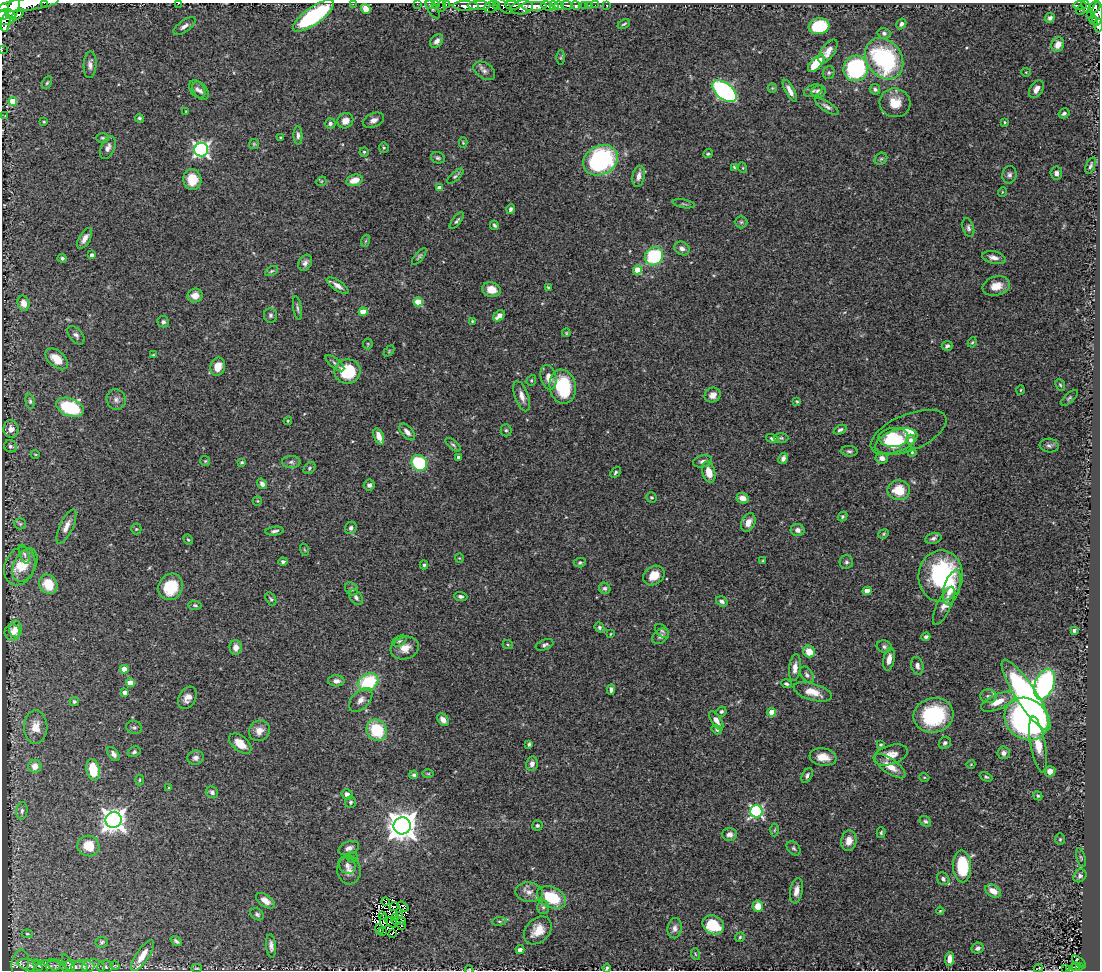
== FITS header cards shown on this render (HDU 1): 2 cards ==
NAXIS1  =                 1098
NAXIS2  =                  968

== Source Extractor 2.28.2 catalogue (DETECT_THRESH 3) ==
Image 1098 x 968 px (HDU 1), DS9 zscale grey, 1 PNG px = 1 image px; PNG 1102 x 972 px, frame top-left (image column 1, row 968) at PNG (2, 3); each listed source drawn as its Kron ellipse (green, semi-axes under 4 px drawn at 4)
Background 0.758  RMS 0.041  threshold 0.122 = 3 sigma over >= 5 px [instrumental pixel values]
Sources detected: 387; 7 with non-positive FLUX_AUTO (blend fragments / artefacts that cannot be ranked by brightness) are neither listed nor drawn; the other 380 listed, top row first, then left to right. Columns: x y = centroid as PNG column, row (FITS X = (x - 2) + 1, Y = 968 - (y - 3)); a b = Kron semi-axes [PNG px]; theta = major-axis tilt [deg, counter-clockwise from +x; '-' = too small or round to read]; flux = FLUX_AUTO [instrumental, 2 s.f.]
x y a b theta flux
44 3 2 2 - 46
178 3 2 2 - 13
28 4 32 6 8 3700
353 4 2 2 - 40
417 4 2 2 - 14
429 4 3 2 - 14
435 4 2 2 - 16
446 4 3 2 - 24
513 5 7 3 -6 530
559 5 4 3 - 860
567 5 6 3 -5 290
585 5 3 3 - 49
589 5 2 2 - 14
595 5 2 2 - 17
607 5 3 3 - 32
1080 5 7 3 0 180
14 6 13 5 75 1900
441 6 6 2 71 28
466 6 13 4 -1 1700
479 6 11 4 -1 1700
496 6 4 3 - 230
503 6 10 5 -40 630
534 6 13 5 0 2600
547 6 6 4 -26 580
554 6 4 4 - 1200
576 6 5 3 - 450
491 7 8 5 25 430
522 7 11 7 9 1600
1086 7 7 4 -65 300
1094 7 7 5 34 520
366 9 5 4 - 65
432 9 11 4 -57 5.2
1080 10 4 3 - 15
3 11 8 6 80 2400
1097 14 12 5 85 430
18 15 7 4 43 140
1091 15 3 3 - 30
313 16 24 8 35 370
6 17 10 8 1 3700
1050 18 5 4 - 7.9
1094 20 5 2 - 68
6 23 9 5 79 1600
624 24 7 3 26 3.9
901 24 5 4 - 7.4
1098 25 7 3 -86 75
184 26 13 5 36 15
819 26 10 8 9 170
884 33 6 5 - 6.6
437 41 7 5 49 13
1058 45 7 6 - 24
2 50 2 2 - 7.8
828 51 14 6 55 26
561 58 7 4 90 3.4
884 59 22 17 -55 350
816 63 10 5 47 83
90 65 13 6 87 13
856 68 13 12 - 310
484 71 12 7 -34 12
1026 72 4 4 - 2.8
829 73 6 6 - 5.7
47 83 7 4 62 4.2
772 88 5 4 - 2.8
197 89 10 7 -54 9.7
875 89 5 5 - 6.4
1036 89 9 6 57 16
200 91 10 6 -53 10
725 91 14 8 -39 630
790 91 12 4 -61 17
813 91 9 5 23 7.6
818 91 7 6 - 15
13 101 4 4 - 44
895 103 15 14 - 49
827 107 13 4 -32 10
186 111 3 2 - 2
1064 113 6 4 32 7.4
5 116 3 2 - 1.5
139 118 4 4 - 4.2
373 120 11 7 24 14
345 121 8 7 - 22
44 122 3 3 - 2.8
1005 122 4 3 - 2.7
330 124 5 5 - 6.8
298 135 9 4 -88 8.8
103 138 6 5 - 5.1
281 138 3 3 - 5.6
463 143 5 4 - 2.9
254 144 5 5 - 3.7
108 148 12 6 66 15
384 148 5 4 - 3.5
201 150 7 7 - 750
364 152 4 4 - 3.9
708 154 5 4 - 4.4
438 158 7 5 -22 5.8
881 159 7 5 42 5.1
600 160 18 14 29 500
1091 166 9 4 70 6.3
734 167 4 3 - 3.3
743 168 5 3 - 2.4
1056 173 6 6 - 10
1009 175 9 7 78 9
455 176 10 4 42 4.9
639 176 10 6 79 18
192 180 10 9 - 60
354 180 8 5 16 32
321 181 5 4 - 3.1
440 188 4 4 - 26
1002 192 5 3 - 2.2
684 204 11 3 -9 4.8
510 209 5 4 - 6.6
457 221 10 3 52 5.5
741 222 6 6 - 5.4
494 225 5 4 - 4.1
968 228 9 5 -74 7.9
85 238 11 5 60 17
365 241 6 3 70 3.6
682 248 8 6 -33 12
92 255 4 3 - 9.9
419 256 10 4 51 5.4
654 256 10 8 44 180
62 258 4 4 - 5.3
994 258 12 6 -13 18
305 263 8 6 62 10
637 270 4 4 - 66
271 271 7 4 27 4.2
337 285 12 5 -34 14
996 286 14 9 16 32
548 287 3 3 - 3.4
491 290 9 7 -13 27
195 296 8 7 - 24
418 302 4 4 - 110
23 303 8 6 -74 22
297 308 12 3 -81 6.1
363 312 4 4 - 48
270 315 7 6 - 7.7
499 316 6 4 39 19
472 321 4 3 - 2.2
163 322 6 5 - 6.3
566 333 4 3 - 3
76 335 11 6 -50 9.4
972 342 5 4 - 3.1
368 344 5 5 - 3.3
947 346 5 4 - 7.3
389 351 6 4 47 3
153 355 3 2 - 2.6
57 359 13 8 -40 42
335 363 11 5 -39 7.8
218 367 9 7 71 34
347 371 13 12 - 120
548 377 12 8 -77 25
531 380 6 4 71 3.9
1060 385 6 4 -66 3.8
563 387 17 13 -80 190
1021 390 5 3 - 2.6
712 395 8 7 - 17
522 396 16 6 -71 19
1069 398 10 4 42 5.8
116 400 10 9 - 14
30 401 7 4 -82 5.5
797 401 4 3 - 3.3
70 407 14 8 -22 180
288 421 4 4 - 2.7
11 429 8 7 - 20
506 430 6 5 - 4.7
840 430 7 4 25 6.7
407 432 10 5 -49 14
909 432 40 18 23 61
379 436 8 5 -70 27
894 437 15 9 1 82
772 438 6 4 -14 7.7
781 438 7 5 -1 4.8
911 440 5 4 - 11
896 441 22 11 19 110
453 445 9 4 -41 5.2
10 446 6 6 - 7.5
1049 446 9 7 -5 9.5
849 451 8 5 -4 6.7
912 452 4 4 - 3.3
35 454 4 3 - 2.2
459 457 3 3 - 9.1
783 458 6 4 62 12
882 458 6 5 - 17
205 461 5 5 - 3.6
702 461 10 6 11 12
242 462 4 3 - 3.9
291 462 9 6 -1 9.1
419 463 8 7 - 180
309 468 7 5 45 4.8
615 472 6 4 48 4
709 472 11 6 -76 42
262 484 5 4 - 10
369 485 5 5 - 11
899 490 11 10 - 63
651 497 5 5 - 5.1
743 498 6 5 - 24
257 501 5 4 - 2.8
842 517 5 4 - 4.9
748 523 10 6 65 25
20 524 6 5 - 4.4
66 527 19 6 65 23
351 528 6 5 - 6.8
136 529 5 5 - 3.5
798 530 7 6 - 13
274 531 9 4 8 7.3
884 534 6 4 24 3.5
933 538 8 5 13 8.1
188 540 5 3 - 3.4
304 550 6 2 -71 2.4
24 554 10 4 -72 7.1
459 558 4 4 - 2.7
283 561 4 4 - 6
763 561 4 3 - 2.9
846 562 7 6 - 6.5
580 563 6 5 - 4.7
25 565 18 11 64 37
424 565 4 3 - 4.1
20 566 20 15 67 46
654 575 11 9 33 42
941 576 25 22 86 340
48 584 10 8 -52 64
171 587 13 12 - 100
952 587 18 8 73 41
605 588 6 5 - 5.9
351 589 7 6 - 6.2
867 591 4 4 - 45
461 596 6 4 -3 7
356 597 9 5 -53 9.7
271 599 7 4 -60 5.1
722 601 6 4 -34 10
195 605 7 4 -3 5
944 606 21 7 64 24
599 627 5 4 - 5.1
15 629 8 6 -80 20
1074 630 4 3 - 6.3
662 631 8 5 -46 5.4
12 632 8 7 - 20
610 634 4 2 - 2.4
660 636 9 6 41 10
926 637 4 4 - 7.1
399 641 7 5 27 5
508 645 5 3 - 2.7
545 645 9 5 21 7.6
236 647 7 6 - 20
884 647 7 6 - 6.8
405 648 14 11 17 30
809 652 6 5 - 40
889 659 12 5 79 20
917 666 9 6 -77 11
795 668 13 6 84 20
124 669 4 4 - 37
807 675 9 5 -54 8.4
336 681 8 5 -1 12
368 682 10 8 31 180
130 683 4 4 - 41
786 684 5 4 - 5.6
1045 684 16 9 69 630
611 690 5 3 - 7.6
125 692 4 4 - 18
813 692 20 8 -17 41
1026 695 42 10 -57 1000
988 696 8 7 - 11
187 698 12 8 60 20
361 700 14 8 46 20
74 701 5 5 - 5.6
998 702 18 7 23 40
721 711 5 5 - 5.1
772 712 4 4 - 68
933 715 20 17 14 210
1027 719 23 20 -41 700
443 720 7 5 -51 14
716 720 11 5 -57 21
36 727 17 12 90 35
134 727 8 6 -22 6.6
717 729 5 4 - 5.2
377 730 11 10 - 130
259 731 11 9 46 23
945 743 6 5 - 6
240 744 13 7 -39 32
529 744 4 3 - 4.5
881 745 4 4 - 3.5
1038 745 29 7 -79 59
134 752 7 5 28 5.9
1004 753 6 6 - 11
113 754 8 5 -54 10
891 755 17 9 18 30
823 757 13 8 -8 35
195 758 8 7 - 11
532 764 7 6 - 12
971 764 4 3 - 2
35 766 6 6 - 28
890 766 18 7 -36 35
93 770 11 6 -80 77
1050 771 6 5 - 16
428 774 6 4 0 2.9
414 775 4 4 - 5.9
807 775 8 5 63 7
924 777 5 3 - 2.6
986 777 6 4 -23 4.4
139 780 5 3 - 3
169 788 4 2 - 2.1
212 792 6 5 - 8.2
347 794 6 5 - 13
1038 796 5 3 - 4
350 802 5 5 - 4.6
22 811 9 5 83 8.4
756 811 6 6 - 520
114 820 8 8 - 2400
925 821 6 5 - 5.1
537 825 5 5 - 7
402 826 8 8 - 4200
774 830 6 4 87 4.1
881 833 5 4 - 4.2
730 834 7 6 - 11
1060 839 6 5 - 4.2
849 841 10 7 81 26
88 846 11 10 - 65
349 848 11 6 19 12
794 848 8 5 -49 5.9
352 857 5 4 - 4
1081 858 10 3 -74 3.8
347 865 9 7 -47 10
962 866 16 9 -88 140
349 870 14 12 -87 20
1080 876 7 6 - 7.7
943 879 7 5 -48 9
796 891 13 6 80 20
993 891 8 5 -29 31
529 892 13 9 -8 20
551 897 15 10 -28 110
265 901 10 6 -35 19
385 901 4 2 - 2.2
403 906 6 3 -39 4
758 906 5 5 - 38
394 907 4 2 - 3.8
543 907 7 6 - 6.3
940 911 4 3 - 2.4
257 914 7 5 -35 6
382 915 2 2 - 4.9
399 916 2 2 - 2.3
395 917 3 2 - 3.5
384 920 7 3 -87 0.59
398 921 7 2 -3 1.1
499 921 7 3 7 3.8
391 922 6 2 -34 5.1
401 925 2 2 - 4.9
713 925 11 9 -30 110
675 928 10 7 80 13
379 929 5 2 - 0.39
538 930 16 11 46 42
383 931 2 2 - 3.5
392 933 3 2 - 3.1
27 934 5 3 - 3
740 937 5 4 - 3.9
176 941 6 3 -36 5.3
102 942 6 5 - 5.2
271 946 11 5 -84 12
978 948 6 5 - 9.3
520 950 4 4 - 9.1
695 954 6 3 -71 3.3
142 956 18 6 56 34
949 959 7 4 88 20
1079 962 8 3 -41 6.4
20 963 13 8 79 15
68 963 10 4 -57 4.8
30 965 13 6 -14 10
40 966 9 4 -40 5
48 966 14 6 13 10
115 966 5 3 - 2.1
57 967 11 5 -25 7.2
74 967 14 6 -3 11
83 967 11 7 5 11
93 967 11 7 -2 13
105 967 8 6 10 6
1075 967 5 3 - 21
1079 967 3 3 - 66
197 968 5 3 - 2.4
607 968 4 3 - 4.4
1038 968 5 2 - 2
1066 968 3 3 - 12
469 969 4 3 - 2
1069 969 3 3 - 21
At the frame edge (FLAGS 8, measured only in part): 17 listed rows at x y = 44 3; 178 3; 28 4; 353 4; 417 4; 429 4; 435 4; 446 4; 14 6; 441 6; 3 11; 1097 14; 1098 25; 2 50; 607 968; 469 969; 1069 969
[7 non-positive-flux detections neither listed nor drawn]